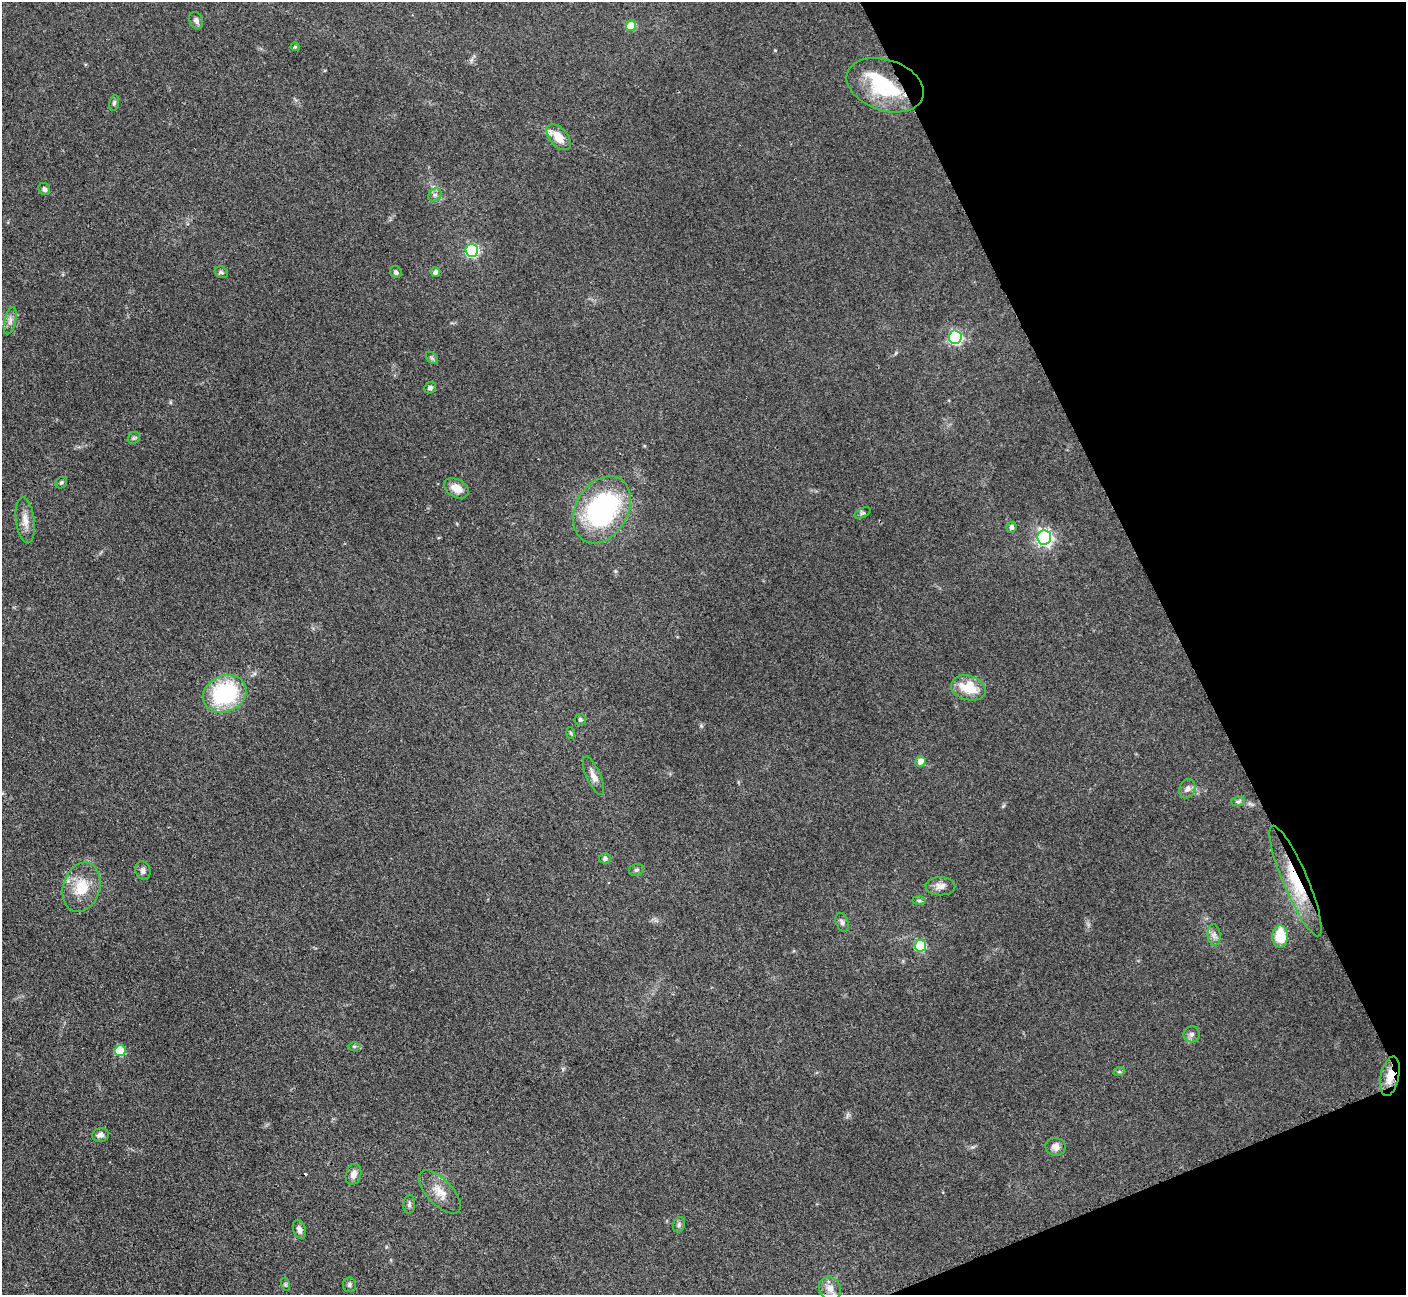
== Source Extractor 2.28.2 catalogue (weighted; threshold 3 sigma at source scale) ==
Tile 12 of 4 x 4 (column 4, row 3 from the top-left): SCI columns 4228-5631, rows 1594-2886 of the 5648 x 5638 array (HDU 1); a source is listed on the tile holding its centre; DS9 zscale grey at full resolution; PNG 1408 x 1297 px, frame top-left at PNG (2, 2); each listed source drawn as its Kron ellipse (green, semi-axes under 4 px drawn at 4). Shown black and unused: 19% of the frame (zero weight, under 3 of 4 exposures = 2% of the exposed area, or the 3 px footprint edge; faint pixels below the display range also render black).
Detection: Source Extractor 2.28.2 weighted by HDU 2 'WHT'; one run over the whole footprint, this tile lists its part. Background 0.093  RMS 0.0063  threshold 0.0282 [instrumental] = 3 sigma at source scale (4.5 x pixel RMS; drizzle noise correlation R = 1.50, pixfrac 1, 0.05/0.05 arcsec/px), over >= 5 px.
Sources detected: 60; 1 inside a brighter object's white glare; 1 cosmic-ray / hot-pixel residue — neither listed nor drawn; the other 58 listed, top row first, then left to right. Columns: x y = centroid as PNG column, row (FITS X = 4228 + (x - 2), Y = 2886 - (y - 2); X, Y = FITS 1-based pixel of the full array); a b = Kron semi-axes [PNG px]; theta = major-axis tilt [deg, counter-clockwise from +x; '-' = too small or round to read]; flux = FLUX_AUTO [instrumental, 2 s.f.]
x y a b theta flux
196 20 9 6 -65 2.6
631 26 5 5 - 15
295 47 4 4 - 0.62
885 85 40 25 -19 44
114 103 8 5 79 1.3
559 137 15 9 -50 9.9
44 189 6 5 - 1.7
435 195 7 6 - 1.7
472 250 6 6 - 86
221 272 7 5 -31 1.2
396 272 6 5 - 1.5
436 272 5 4 - 2.4
10 321 14 5 77 3
955 337 7 6 - 110
432 358 7 4 -45 1.1
430 388 6 5 - 1.8
134 438 6 5 - 1.1
61 483 6 5 - 1.1
456 488 13 9 -29 8
602 510 36 26 59 110
863 513 9 4 26 1.3
25 520 23 9 -83 6.5
1011 527 5 5 - 2
1044 538 7 7 - 200
968 688 17 12 -15 17
225 694 22 18 25 60
580 720 6 5 - 1.4
571 733 6 4 -87 0.81
920 761 5 5 - 4.9
593 776 21 7 -66 4.8
1187 789 10 7 69 2.9
1238 802 7 4 1 1.2
605 859 6 5 - 1.8
143 870 9 7 -73 2.4
636 870 8 5 16 1.3
1296 881 60 12 -67 34
940 886 15 9 1 4.8
81 887 25 18 73 18
919 900 7 4 -1 1
842 922 10 6 -69 2
1214 935 11 6 -85 2.7
1280 937 11 8 -89 20
920 946 6 5 - 41
1192 1034 8 8 - 2.1
354 1046 6 4 -1 1
120 1051 5 5 - 30
1119 1072 6 4 18 0.88
1390 1076 20 9 78 10
101 1135 8 6 10 3.2
1055 1147 10 9 - 3.7
353 1174 11 7 73 4.1
440 1192 27 12 -46 10
409 1204 9 6 85 1.7
679 1225 8 6 71 1.6
299 1229 10 6 -73 2.8
285 1284 7 4 -72 0.97
349 1285 7 6 - 1.6
830 1288 12 10 -60 5.7
Overlapping masked pixels (flux is a lower limit): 4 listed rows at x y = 885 85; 225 694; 1296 881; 1390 1076